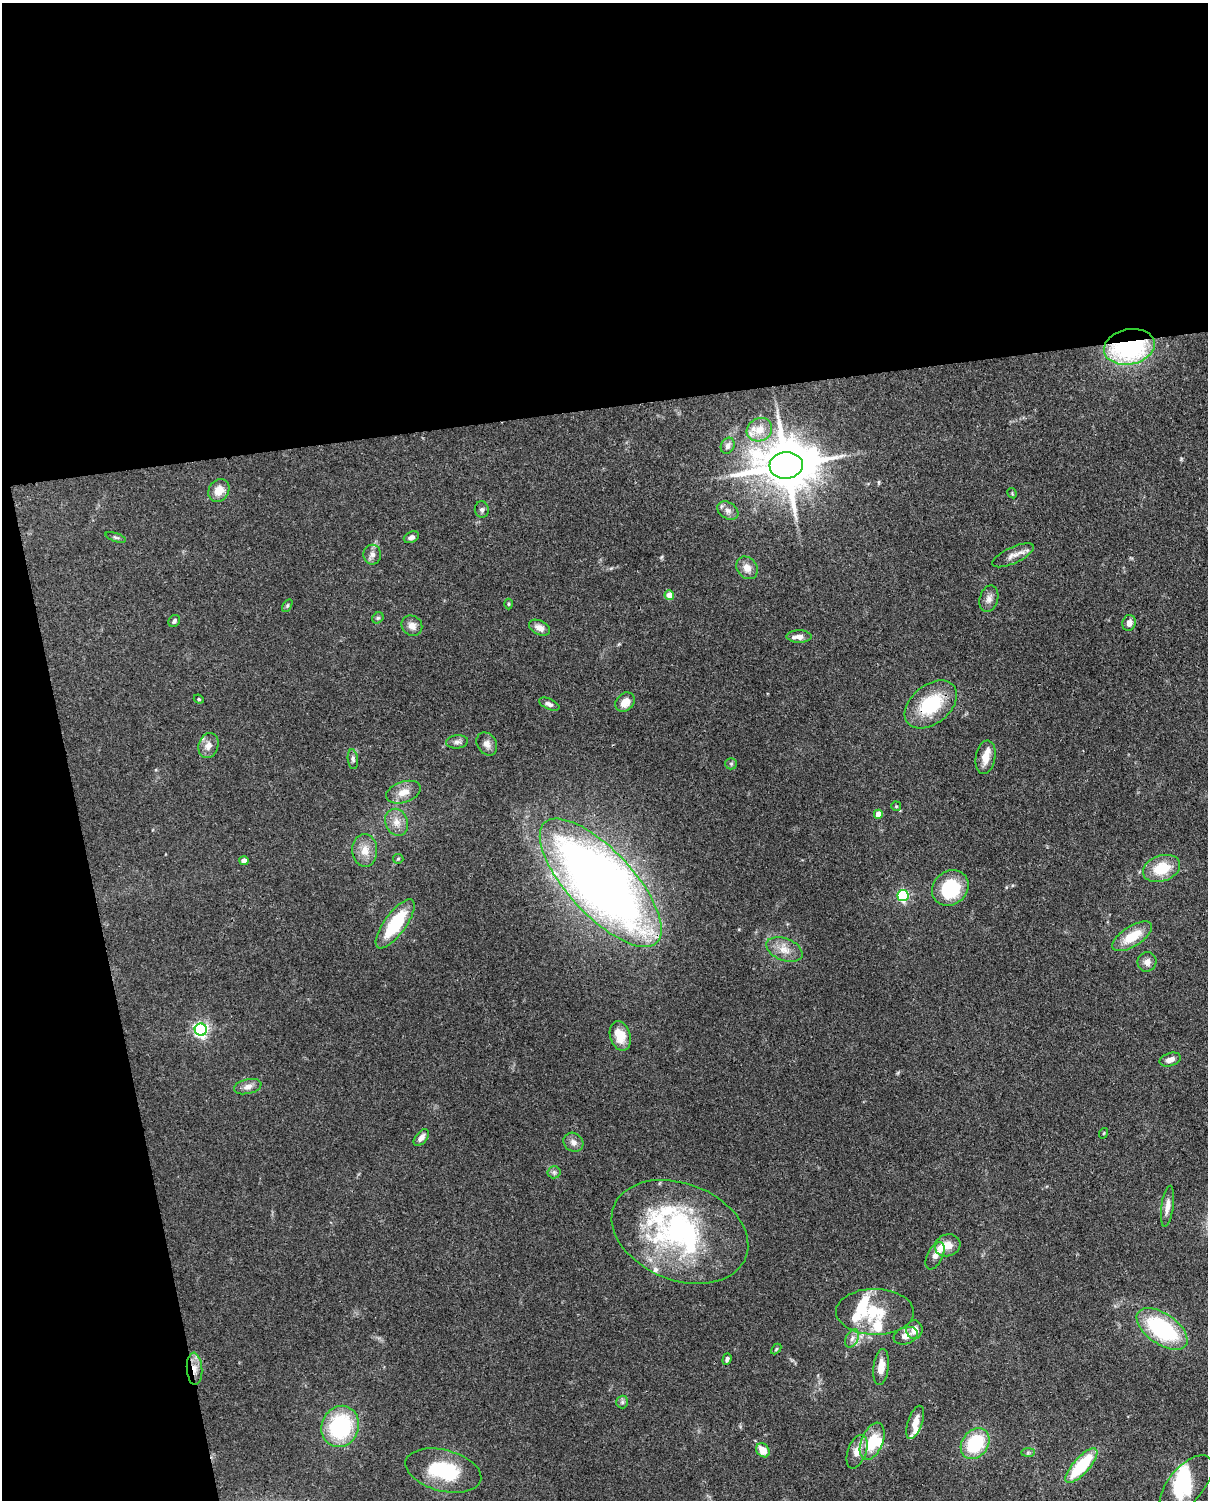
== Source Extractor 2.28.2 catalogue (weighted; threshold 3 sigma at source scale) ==
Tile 1 of 4 x 3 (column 1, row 1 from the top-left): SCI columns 91-1296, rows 3150-4647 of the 5005 x 4918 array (HDU 1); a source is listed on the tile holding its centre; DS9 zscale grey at full resolution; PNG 1210 x 1502 px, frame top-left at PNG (2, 3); each listed source drawn as its Kron ellipse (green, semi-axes under 4 px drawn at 4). Shown black and unused: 33% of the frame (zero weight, under 3 of 4 exposures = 7% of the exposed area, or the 3 px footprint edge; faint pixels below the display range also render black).
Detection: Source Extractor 2.28.2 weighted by HDU 2 'WHT'; one run over the whole footprint, this tile lists its part. Background 0.109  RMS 0.0041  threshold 0.0184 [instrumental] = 3 sigma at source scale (4.5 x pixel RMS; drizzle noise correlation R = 1.50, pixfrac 1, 0.05/0.05 arcsec/px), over >= 5 px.
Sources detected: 93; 3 inside a brighter object's white glare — neither listed nor drawn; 10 inside a brighter listed object's ellipse — not listed separately; the other 80 listed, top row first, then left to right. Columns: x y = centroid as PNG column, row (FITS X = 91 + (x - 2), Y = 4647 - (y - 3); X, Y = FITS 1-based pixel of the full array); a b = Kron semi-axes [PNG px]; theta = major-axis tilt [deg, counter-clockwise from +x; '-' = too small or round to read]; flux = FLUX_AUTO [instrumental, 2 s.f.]
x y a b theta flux
1129 347 26 17 12 62
759 430 13 11 29 5.2
728 446 8 6 64 1.5
786 465 17 13 5 2200
219 491 12 10 57 4.8
1012 493 5 3 - 0.39
482 510 8 7 - 0.99
728 510 11 8 -32 2.2
116 537 11 4 -19 0.76
411 537 8 5 23 1.3
372 555 10 9 - 1.9
1013 555 22 8 25 3.3
747 568 12 9 -54 3.2
669 595 5 4 - 7
989 599 13 9 74 2.4
508 604 5 3 - 0.43
287 606 7 4 59 0.61
378 618 6 5 - 0.67
174 621 6 5 - 0.98
1129 623 8 6 77 2.1
412 626 11 9 -40 2.8
539 628 11 7 -25 2.6
799 637 12 6 -1 2.8
199 699 5 4 - 0.5
625 702 11 8 45 4.2
549 704 11 5 -25 1.2
931 704 30 19 39 23
457 742 11 6 5 1.5
487 744 12 9 -57 2.4
208 745 13 9 70 3.2
985 757 17 9 80 4.6
353 759 10 5 -83 1.1
731 764 6 5 - 0.65
403 792 18 10 19 4.9
896 806 5 4 - 0.47
878 814 5 4 - 4.8
396 822 14 11 -70 4
365 850 16 12 -87 5.1
398 859 5 5 - 0.51
244 861 4 4 - 3
1162 868 19 13 20 12
601 883 82 32 -47 400
950 888 19 16 39 22
903 895 5 5 - 51
395 924 29 11 54 22
1132 936 22 10 32 10
784 950 19 11 -21 5
1147 962 10 9 - 2.4
201 1030 6 6 - 120
620 1036 15 10 -74 7.1
1170 1060 11 6 18 2.5
248 1087 14 7 13 2.5
1104 1133 5 3 - 0.38
421 1138 10 5 51 2.1
573 1142 10 9 - 2.2
554 1172 6 6 - 0.91
1167 1206 20 6 82 3
680 1232 71 48 -22 85
948 1245 13 11 17 5
935 1256 15 7 64 2.6
875 1312 39 23 -1 19
1162 1329 29 15 -35 43
914 1330 9 8 - 3.8
906 1336 12 8 20 3
852 1338 10 6 63 1.8
776 1349 6 3 46 0.49
727 1359 6 4 71 1.1
881 1367 18 7 83 4.5
194 1369 16 7 -86 3.6
622 1402 6 6 - 0.95
915 1422 17 7 71 3.8
340 1426 21 18 68 37
872 1441 19 10 68 13
975 1443 16 13 52 24
763 1450 7 6 - 5.2
857 1452 17 9 69 4.8
1028 1453 7 4 1 0.75
1081 1466 22 8 48 23
443 1471 39 20 -15 25
1186 1484 35 17 50 23
Overlapping masked pixels (flux is a lower limit): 3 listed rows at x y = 1129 347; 931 704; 194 1369